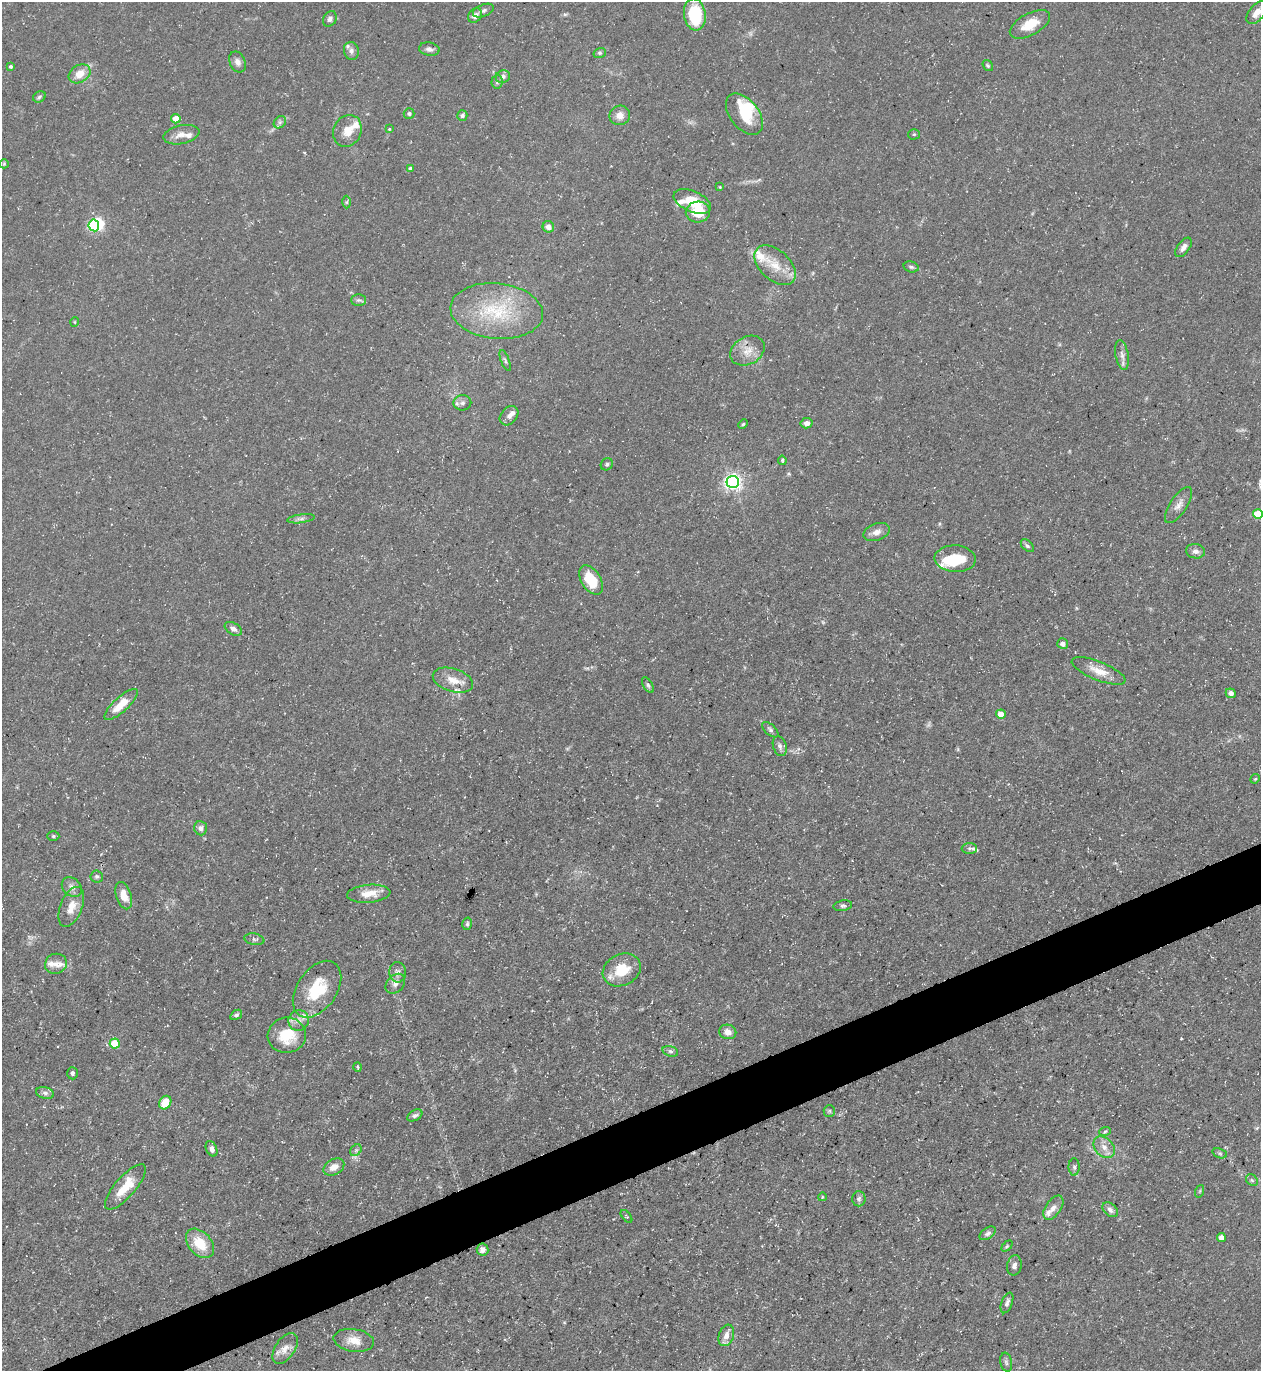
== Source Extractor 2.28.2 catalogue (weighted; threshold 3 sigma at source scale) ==
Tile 7 of 4 x 4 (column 3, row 2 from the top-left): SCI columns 2667-3925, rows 2740-4108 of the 5462 x 5478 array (HDU 1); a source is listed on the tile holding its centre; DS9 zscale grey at full resolution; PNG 1263 x 1373 px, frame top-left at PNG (2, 2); each listed source drawn as its Kron ellipse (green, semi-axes under 4 px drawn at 4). Shown black and unused: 4% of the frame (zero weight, under 3 of 5 exposures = <1% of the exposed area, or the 3 px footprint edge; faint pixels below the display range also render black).
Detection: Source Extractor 2.28.2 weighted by HDU 2 'WHT'; one run over the whole footprint, this tile lists its part. Background 0.0725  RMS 0.0047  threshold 0.0211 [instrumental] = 3 sigma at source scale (4.5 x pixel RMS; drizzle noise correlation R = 1.50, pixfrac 1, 0.05/0.05 arcsec/px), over >= 5 px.
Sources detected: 139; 1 too faint to see at this stretch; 3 inside a brighter object's white glare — neither listed nor drawn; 12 inside a brighter listed object's ellipse — not listed separately; the other 123 listed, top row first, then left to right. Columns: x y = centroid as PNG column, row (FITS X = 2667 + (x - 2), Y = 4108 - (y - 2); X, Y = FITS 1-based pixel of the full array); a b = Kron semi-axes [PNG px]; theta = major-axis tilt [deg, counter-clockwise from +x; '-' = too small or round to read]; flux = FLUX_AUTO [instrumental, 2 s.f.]
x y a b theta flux
483 11 11 6 22 1.5
1257 12 14 7 49 4.1
695 14 16 11 -81 27
475 15 8 6 48 2.2
330 19 8 6 59 1.6
1030 24 22 11 29 9.2
429 49 10 6 -11 1.7
351 51 9 7 -76 1.8
600 53 6 5 - 0.86
238 62 11 7 -65 2.2
11 66 4 4 - 0.79
988 66 6 4 -56 0.74
80 74 11 8 32 6.2
503 77 7 6 - 1.6
497 82 7 5 87 0.91
39 97 7 5 34 0.91
409 114 5 5 - 0.9
744 114 24 14 -52 14
462 115 5 5 - 0.92
620 115 10 10 - 4
176 119 4 4 - 8.5
280 122 7 5 45 1.2
389 129 4 4 - 0.4
347 131 16 14 64 6.6
914 134 5 5 - 0.69
181 135 18 9 13 3.9
4 164 5 4 - 0.54
411 169 4 4 - 1.5
720 187 3 3 - 0.39
692 201 20 10 -23 11
347 202 6 4 89 0.69
698 212 12 10 1 13
94 225 6 5 - 46
548 227 6 5 - 2.9
1183 247 11 6 53 2.4
775 265 24 15 -42 11
911 267 8 5 -15 0.95
358 300 7 5 0 1.1
497 311 46 28 -6 33
75 322 5 3 - 0.43
747 351 18 13 31 6.6
1122 355 15 6 -79 2.5
505 361 11 3 -69 0.98
462 403 9 7 9 1.9
509 416 11 8 50 2.3
807 423 6 5 - 2
743 424 5 4 - 0.64
782 460 4 3 - 0.58
607 464 6 5 - 1.1
733 482 6 6 - 170
1179 505 21 8 56 3.6
1258 514 5 5 - 15
301 519 14 4 8 1.5
877 532 13 8 20 3.1
1027 546 8 5 -44 1
1195 551 9 7 -11 2.1
955 559 20 13 -3 15
591 580 16 9 -58 14
233 629 9 6 -32 1.9
1063 644 5 5 - 2.3
1099 671 29 9 -22 7
453 680 21 11 -17 6.4
648 685 8 4 -59 1.1
1231 693 5 4 - 2
121 704 21 7 43 8.8
1001 714 5 4 - 6.2
770 730 10 5 -42 1.1
780 746 10 6 -71 1.7
1255 779 5 4 - 0.55
201 828 7 6 - 1.7
53 836 6 5 - 0.72
969 848 7 5 1 1
97 876 6 6 - 1
72 887 11 8 -44 2.6
369 894 22 9 5 6.4
124 896 14 7 -72 6.1
843 906 9 5 10 1.1
71 907 21 11 68 6.5
467 924 6 4 76 0.85
254 939 10 5 -11 1.3
56 964 11 10 - 4.3
622 970 20 15 27 13
398 972 10 8 -87 2.1
395 984 11 8 46 2.4
317 989 31 20 55 20
236 1015 6 4 33 1.1
299 1020 10 10 - 3.3
728 1032 8 7 - 3.6
287 1035 19 17 6 16
115 1044 5 5 - 14
670 1051 8 5 -17 1.1
358 1067 5 3 - 0.46
72 1073 6 5 - 1
45 1093 9 5 -15 1.5
165 1103 7 5 59 8.3
829 1111 6 5 - 0.86
415 1115 8 5 30 1.1
1105 1131 6 3 21 0.7
1104 1147 12 9 -46 4.1
212 1149 8 5 -65 1.8
356 1150 6 5 - 0.96
1220 1153 7 4 -19 0.86
334 1167 11 7 29 4.1
1074 1167 8 5 -90 1.2
1252 1180 6 5 - 0.85
125 1187 29 10 49 11
1200 1191 6 4 71 0.61
822 1197 4 2 - 0.34
859 1199 7 6 - 1.5
1053 1208 14 7 55 2.9
1110 1210 9 6 -42 1.8
626 1216 7 3 -50 0.58
988 1233 9 5 35 1.5
1221 1237 4 4 - 3
200 1243 17 11 -48 12
1007 1246 6 4 45 0.72
483 1250 6 6 - 2.6
1014 1265 10 7 79 2
1007 1303 11 5 69 1.6
726 1335 11 7 70 3.2
354 1340 20 11 -8 6.1
285 1348 17 9 56 4.1
1006 1362 9 6 -79 1.2
Isophote crosses this tile's border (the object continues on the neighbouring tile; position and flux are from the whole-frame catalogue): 2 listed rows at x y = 1257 12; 1258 514